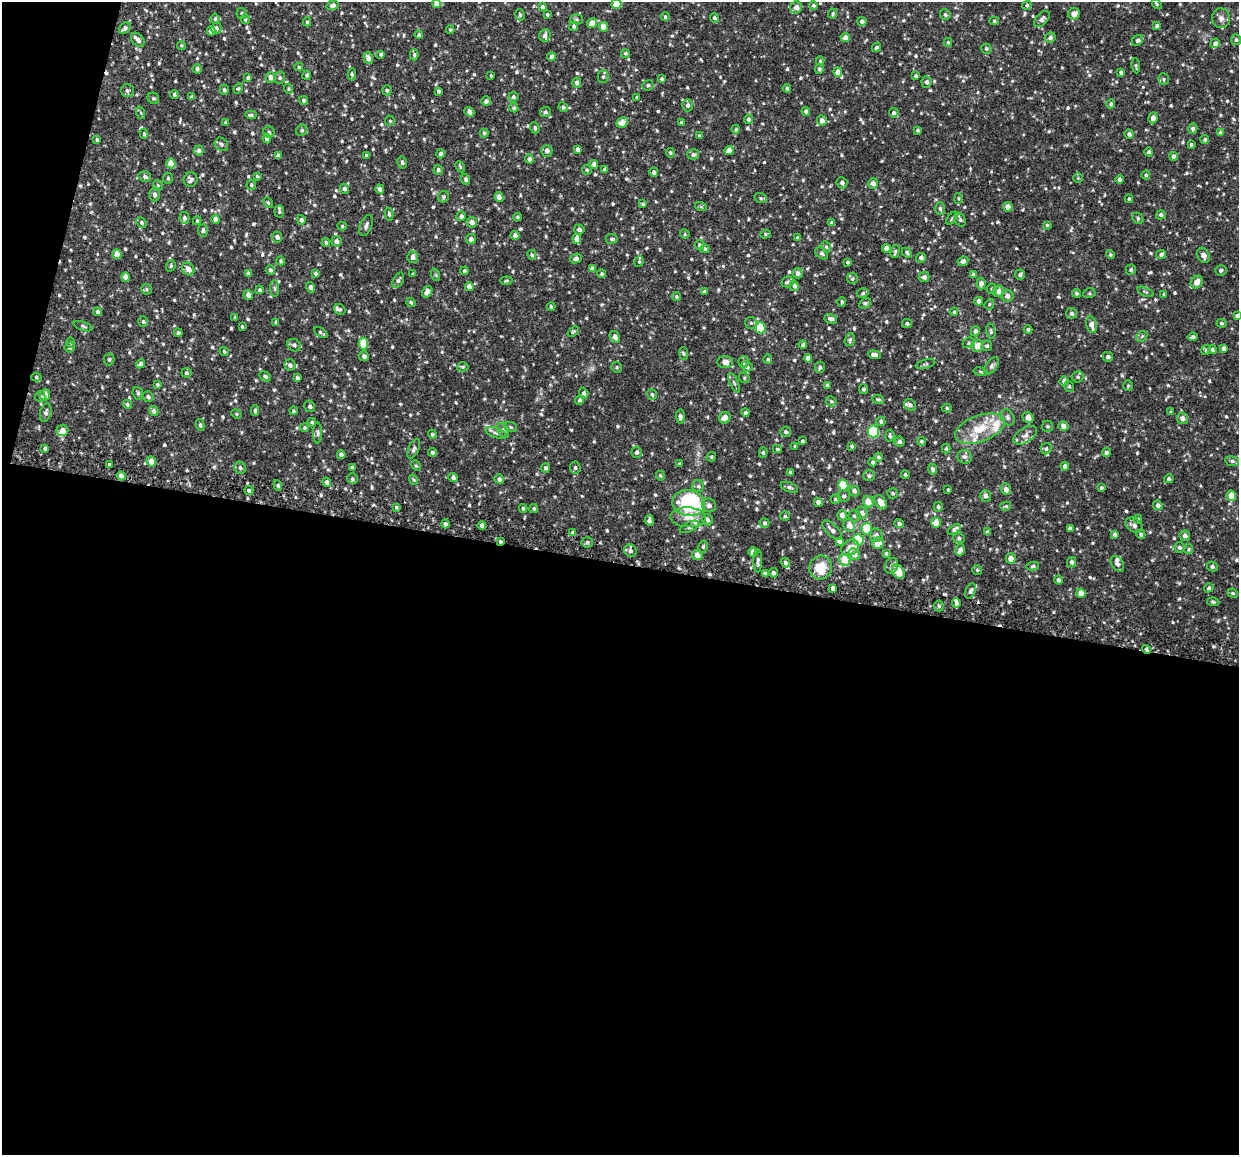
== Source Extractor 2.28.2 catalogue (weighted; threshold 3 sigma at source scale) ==
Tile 13 of 4 x 4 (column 1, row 4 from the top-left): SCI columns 7-1243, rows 146-1298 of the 4964 x 5024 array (HDU 1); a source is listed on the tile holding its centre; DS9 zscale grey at full resolution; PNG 1241 x 1157 px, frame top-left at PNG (2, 2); each listed source drawn as its Kron ellipse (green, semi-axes under 4 px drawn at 4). Shown black and unused: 53% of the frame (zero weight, under 2 of 3 exposures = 3% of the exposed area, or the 3 px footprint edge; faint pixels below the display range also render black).
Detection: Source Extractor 2.28.2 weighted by HDU 2 'WHT'; one run over the whole footprint, this tile lists its part. Background 0.0376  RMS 0.0082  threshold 0.0368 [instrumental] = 3 sigma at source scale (4.5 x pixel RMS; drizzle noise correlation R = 1.50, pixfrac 1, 0.05/0.05 arcsec/px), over >= 5 px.
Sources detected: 794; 1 cosmic-ray / hot-pixel residue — neither listed nor drawn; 19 inside a brighter listed object's ellipse — not listed separately; of the other 774, all 500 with FLUX_AUTO >= 1.02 (the completeness limit of this list) listed and drawn (274 fainter detections not listed), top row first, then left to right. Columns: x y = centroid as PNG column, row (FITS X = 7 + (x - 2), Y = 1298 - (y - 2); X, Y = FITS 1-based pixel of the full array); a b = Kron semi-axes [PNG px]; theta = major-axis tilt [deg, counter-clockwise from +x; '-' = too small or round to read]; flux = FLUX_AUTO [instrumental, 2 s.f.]
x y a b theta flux
436 4 4 4 - 7.9
616 4 5 5 - 13
1157 4 6 4 -50 1.1
333 5 6 4 18 2.5
813 5 4 4 - 1.4
1027 5 5 4 - 1.6
542 7 4 4 - 2.3
796 7 6 6 - 5.4
242 14 5 5 - 1.6
833 14 5 4 - 1.2
1074 14 6 5 - 5.6
520 15 6 4 -76 1.3
547 15 3 3 - 1
945 15 6 5 - 1.8
665 17 4 4 - 1.4
715 18 5 4 - 1.7
1221 18 10 9 - 3.8
215 19 5 4 - 1.7
245 19 5 4 - 1.4
576 19 6 5 - 1.3
1042 19 10 5 45 2.8
862 21 4 4 - 2.2
994 21 4 4 - 1.1
307 22 4 4 - 1.3
592 23 5 4 - 5.4
574 26 4 4 - 1.4
1157 26 4 4 - 1.5
604 27 4 4 - 9.5
125 28 6 4 46 2.3
216 28 6 5 - 2.2
450 30 4 3 - 1.1
211 31 4 4 - 3.9
419 35 4 4 - 2
545 35 6 5 - 2.8
845 37 5 4 - 4.4
1050 38 6 4 27 2.3
138 40 8 5 -47 3.6
1236 40 5 5 - 1.7
1137 41 6 5 - 1.7
948 42 4 4 - 1
1215 43 5 4 - 2.9
181 45 4 4 - 1.3
876 47 5 4 - 1.6
986 49 5 5 - 1.3
625 53 5 4 - 1.3
381 54 4 4 - 1.5
414 55 5 3 - 1.4
551 57 4 4 - 3.9
368 58 6 5 - 4.6
820 61 4 4 - 1.1
1136 66 7 4 -84 1.3
299 67 4 4 - 1.1
197 69 5 4 - 2.2
819 69 5 4 - 1.9
838 72 5 4 - 5.8
1121 72 4 4 - 2.1
352 74 6 4 88 1.2
307 75 4 4 - 1.5
491 75 3 2 - 1
916 76 4 4 - 1.5
271 77 5 5 - 4
603 77 6 5 - 1.5
248 78 4 4 - 1.5
280 78 6 5 - 1.5
662 79 4 3 - 1.2
1164 79 6 5 - 1.4
927 82 6 5 - 2.3
577 83 5 4 - 3.1
648 85 6 5 - 1.6
238 88 5 4 - 1
787 88 4 4 - 1.4
288 89 5 4 - 1.1
224 90 5 4 - 1.5
387 90 5 5 - 1.5
127 91 6 6 - 2
439 91 4 4 - 1.5
174 95 4 4 - 1.5
192 97 4 3 - 1.7
513 97 5 5 - 1.8
637 97 4 4 - 1.3
153 98 6 5 - 1.6
304 100 4 4 - 1.7
486 101 4 4 - 2.2
1111 104 5 4 - 1.7
688 105 6 5 - 2.5
563 107 5 4 - 1.4
514 108 5 4 - 1.5
806 111 4 4 - 2.5
469 112 5 4 - 2.6
546 112 5 5 - 1.8
141 113 6 4 -72 1
894 113 5 4 - 2.2
251 115 5 3 - 1.3
1153 118 5 4 - 5.1
749 119 5 4 - 1.8
390 121 5 5 - 1.1
822 121 5 5 - 4
226 122 4 4 - 1.4
622 122 6 5 - 7.6
681 123 3 3 - 1.6
535 128 6 4 -69 1.6
736 129 4 4 - 1.1
1193 129 5 4 - 2
302 130 6 5 - 1.4
917 130 3 3 - 1.2
269 132 5 5 - 1.3
484 133 4 4 - 1.3
1220 133 4 4 - 1.7
144 134 5 4 - 1.3
1129 134 5 4 - 2.2
699 136 4 4 - 1.2
267 138 5 4 - 3.2
97 140 4 4 - 1.5
1205 140 4 4 - 1.4
221 144 7 6 - 2.1
1191 145 3 3 - 1.6
577 149 4 4 - 2.8
199 150 5 5 - 2.2
729 150 4 4 - 6.1
547 151 6 5 - 3.4
1149 152 4 4 - 1.8
670 153 4 4 - 1.3
440 154 4 4 - 2
693 154 6 5 - 1.9
366 155 4 3 - 1.1
278 156 4 3 - 2.2
1174 156 4 4 - 2.5
529 159 4 4 - 2.4
402 162 6 4 -78 1.6
171 163 5 4 - 9.8
594 164 4 4 - 4
460 167 6 4 -63 1.1
438 170 5 4 - 2.1
587 170 5 4 - 1.3
605 170 4 4 - 2.7
654 172 4 4 - 2.4
1146 175 4 4 - 1.4
257 176 4 3 - 1
145 177 6 5 - 2.4
168 178 5 4 - 1.2
1078 178 5 5 - 1
191 179 7 7 - 2.6
466 179 5 4 - 1.8
1119 179 4 4 - 2.2
842 183 6 5 - 2.2
873 183 5 5 - 3.5
158 185 5 4 - 1.2
251 185 5 5 - 1.5
344 189 5 4 - 2.2
380 189 4 4 - 2.7
155 194 7 5 -88 2.4
443 197 6 5 - 1.6
499 197 5 4 - 5.4
761 198 6 5 - 1.5
958 198 5 4 - 1.1
1129 199 4 3 - 1.1
268 203 6 4 -62 1.1
643 204 4 3 - 1.3
701 207 6 4 -18 1.1
1008 207 5 4 - 5
940 209 6 5 - 1.7
279 212 6 5 - 1.5
389 214 6 4 -77 1.3
1161 215 5 4 - 2
461 216 5 4 - 2.5
517 217 4 3 - 1
184 218 6 5 - 2
952 218 7 3 54 1.1
1138 218 6 5 - 1.3
215 219 4 4 - 3.6
960 219 7 5 -65 2
301 220 5 4 - 1.9
197 221 4 3 - 1.2
472 222 5 5 - 4
141 223 5 4 - 1.6
832 223 4 4 - 2.4
366 225 11 6 70 2.8
1047 225 4 3 - 1.2
342 226 4 4 - 1.1
579 229 5 5 - 3
203 231 6 5 - 1.9
685 234 5 4 - 1
765 234 5 4 - 1
515 235 4 4 - 3
277 237 5 5 - 2.9
798 238 4 3 - 1.5
471 239 5 5 - 2.8
577 239 5 4 - 7.5
612 239 6 5 - 1.6
336 241 5 5 - 3
326 243 4 4 - 1.4
699 245 5 4 - 1.7
826 247 6 4 -66 1.3
886 248 4 4 - 4.2
705 249 4 4 - 1.6
895 252 7 4 77 1.4
822 253 7 5 -41 1.9
907 253 5 4 - 1.7
117 254 5 4 - 9.5
1110 254 4 4 - 1.3
1161 254 5 4 - 1.8
532 255 5 4 - 1.3
1203 255 8 5 -67 3.7
413 257 6 5 - 3.6
576 258 6 4 22 2.1
921 258 5 5 - 2.4
281 261 4 3 - 1.3
639 261 5 4 - 1.1
963 261 5 4 - 2.7
847 262 4 4 - 1.4
171 266 6 4 71 1.1
592 268 4 4 - 2.8
188 269 7 5 -50 6.6
270 270 5 4 - 1.7
1131 270 5 5 - 1.5
1221 270 5 5 - 1.9
464 271 4 4 - 1.5
315 273 4 4 - 1.5
798 273 5 5 - 2.5
248 274 4 3 - 2.1
413 274 3 3 - 1.1
602 274 4 4 - 1.5
973 274 4 3 - 2.1
436 275 6 4 -71 1.1
1020 275 5 5 - 1.9
125 277 5 4 - 5.4
924 277 5 5 - 2.4
852 279 5 5 - 1.4
398 280 8 5 65 2
506 281 6 4 6 1
788 282 6 5 - 1.6
1197 282 7 5 52 6.7
981 284 6 4 86 4.5
794 286 5 4 - 2.5
311 287 5 4 - 2.2
469 287 4 4 - 5.4
146 289 5 5 - 1.2
275 289 8 4 -88 1.3
992 289 5 5 - 1.2
260 290 4 4 - 1.7
999 291 6 5 - 6.3
427 292 6 4 56 3.2
704 292 3 3 - 1.4
1145 292 9 3 -23 1.1
863 293 6 4 16 1.4
1076 293 4 4 - 1.4
1089 293 6 5 - 1.2
1164 294 4 4 - 1.1
248 295 5 4 - 3.3
1007 296 6 6 - 3.8
676 297 4 4 - 1.2
979 301 4 4 - 3.4
411 302 5 3 - 1
842 302 5 3 - 1.4
865 303 6 5 - 1.6
989 304 6 4 69 1.3
551 307 4 3 - 1.3
340 309 6 5 - 1.3
98 312 4 4 - 1.8
954 312 4 4 - 1.2
1071 313 5 5 - 2.1
1237 316 4 4 - 2.3
235 318 3 3 - 1.3
831 319 6 4 -14 2.7
143 322 5 4 - 1.4
276 322 4 3 - 1.7
751 323 6 6 - 1.4
907 323 5 4 - 1.9
1222 323 5 4 - 1.1
1091 325 8 5 -76 5.3
83 326 10 4 -19 1.5
242 326 3 3 - 1
761 328 5 5 - 27
1028 329 4 4 - 1.6
975 331 5 4 - 2.2
991 331 8 4 -79 1.4
573 332 6 4 40 1
178 333 4 4 - 1.6
321 333 7 3 -33 1.3
1142 336 6 4 44 1.2
615 337 6 4 -61 3
1193 337 5 4 - 2
850 340 6 5 - 1.7
71 342 5 4 - 1.1
969 343 6 5 - 1.4
363 344 6 5 - 18
294 345 7 5 -34 2.1
803 345 4 4 - 1.5
977 346 6 6 - 7.6
987 346 5 5 - 1.6
70 347 5 5 - 1.4
1224 348 4 4 - 2.7
1206 350 5 4 - 1.2
1212 350 4 4 - 1.5
224 351 5 3 - 1.1
684 354 6 4 -82 1.1
874 355 6 4 -7 3.5
364 356 5 5 - 2.2
1108 357 5 5 - 2.5
808 358 4 4 - 4.3
109 359 6 5 - 1.6
768 359 5 4 - 1.5
725 362 8 6 -3 4.7
744 362 5 5 - 1.3
140 364 5 4 - 2
926 364 10 4 16 1.4
290 365 5 5 - 2.4
747 366 6 5 - 2.4
992 366 9 5 54 2.2
463 367 6 4 -1 1.2
617 367 5 5 - 1.3
820 367 5 5 - 2
980 372 7 3 -9 1.1
186 373 5 4 - 1.7
265 376 6 4 -33 1.8
36 377 5 4 - 1.3
1078 377 5 5 - 1.4
297 378 4 3 - 1.9
744 378 5 5 - 1.2
1064 381 4 4 - 2.9
734 383 10 3 -65 1.6
157 385 4 4 - 1
827 385 4 4 - 1.3
1069 386 5 4 - 1.3
1128 386 5 4 - 1.1
864 389 5 4 - 1.8
138 393 6 5 - 1.5
584 393 5 4 - 1.9
652 394 5 5 - 1.6
45 395 5 5 - 4.2
40 396 5 5 - 1.5
148 397 6 5 - 1.6
878 399 6 4 -17 1.2
580 400 5 4 - 1.8
831 401 5 5 - 1.1
127 404 5 4 - 1.3
910 405 6 5 - 2
310 406 6 5 - 2
947 408 5 4 - 1.1
154 411 5 4 - 2.5
255 411 5 3 - 1.6
294 411 4 4 - 1.2
746 412 4 4 - 1.3
1171 412 4 4 - 1.4
46 413 9 5 76 2.6
236 414 5 4 - 1
680 417 7 4 -87 2.6
1008 417 8 6 -59 2.3
1028 417 6 5 - 5.2
725 418 6 5 - 5
1182 418 6 5 - 4.8
881 421 5 4 - 1.4
312 422 4 3 - 1.3
200 425 6 4 -81 1.5
1048 426 5 5 - 1.7
1063 426 5 5 - 3.3
511 427 6 5 - 1.3
304 428 4 4 - 1
980 429 26 13 20 20
62 430 6 5 - 5.9
503 430 8 5 -63 2.4
873 431 6 5 - 53
786 432 5 5 - 1.8
318 433 10 4 -90 1.7
496 433 11 4 -20 2.5
432 434 4 4 - 1.3
1025 435 13 7 33 3.9
890 436 6 4 -86 1.3
802 441 3 3 - 1.1
921 441 4 4 - 1.3
900 442 5 5 - 2
795 446 4 3 - 1.4
852 446 3 3 - 1.3
45 448 4 4 - 1.8
946 448 5 4 - 1.2
414 449 10 5 65 2.1
777 449 4 3 - 1.1
1046 449 6 5 - 1.4
432 452 4 4 - 1.7
637 452 6 5 - 2.3
1106 452 4 4 - 1.7
763 453 5 4 - 1.1
341 455 4 4 - 2
711 457 5 4 - 1.1
878 457 4 4 - 1.5
965 457 7 6 - 2.5
151 461 5 4 - 6.7
1232 461 7 5 -10 1.7
873 462 4 4 - 1.7
109 464 3 3 - 1.6
679 464 3 3 - 1
416 466 6 4 -61 1
1065 466 4 4 - 2.5
240 468 6 5 - 1.9
352 468 4 3 - 1.3
545 468 5 4 - 2
575 468 6 5 - 1.6
933 469 5 4 - 2.2
790 472 3 3 - 1.1
905 475 4 4 - 1.5
121 476 4 4 - 3.6
660 476 5 4 - 1.1
869 476 6 5 - 1.8
453 477 5 4 - 2.3
352 479 5 5 - 1.3
499 479 5 4 - 2.4
1169 479 5 4 - 1.9
413 480 5 4 - 1.1
327 482 5 4 - 2.4
278 485 5 4 - 1.3
843 485 5 5 - 36
698 486 6 5 - 1.7
789 487 9 5 -20 2
1101 488 3 3 - 1.3
1006 489 6 5 - 3.1
249 490 5 4 - 2
948 490 3 3 - 1.1
854 491 5 5 - 2.6
893 493 5 5 - 1.4
844 496 6 6 - 2
985 496 6 5 - 2.7
1231 496 5 4 - 13
836 499 5 4 - 1.4
818 502 4 4 - 3.2
868 502 6 5 - 11
881 502 8 5 -54 7.3
689 503 16 13 -10 78
709 505 7 6 - 3
1158 505 5 4 - 2.4
1006 506 5 4 - 1.2
396 507 3 3 - 1.3
938 507 5 4 - 1.4
523 508 4 3 - 1.2
534 508 4 4 - 1.3
862 513 6 5 - 3.7
842 515 5 5 - 4
785 516 4 4 - 1.2
854 516 6 6 - 1.9
688 517 18 10 -2 9.4
1138 519 4 3 - 1.2
649 520 5 4 - 2.5
708 520 5 5 - 1.6
765 523 5 5 - 1.6
936 523 5 5 - 9.4
445 524 4 4 - 2.2
899 524 5 4 - 2.1
849 525 6 5 - 6.5
1134 525 9 6 -32 3.7
482 526 4 3 - 3
689 527 10 4 27 1.8
1070 528 3 3 - 2.2
867 529 6 5 - 25
954 529 7 4 35 2.5
832 530 13 5 -44 3.7
573 532 4 3 - 1.3
987 532 4 4 - 1.7
1115 534 4 4 - 1.8
1141 534 5 4 - 1.6
876 535 7 6 - 3.4
1185 536 5 5 - 2.9
959 538 6 5 - 1.6
858 540 5 5 - 37
500 541 3 3 - 1.2
839 541 4 4 - 2.5
587 542 5 5 - 1.7
878 543 6 5 - 9.2
703 547 6 4 75 1.3
850 548 9 7 38 6
1179 548 5 5 - 1.8
1189 549 5 4 - 1.1
960 550 6 5 - 3.4
630 551 6 6 - 2.9
753 552 5 4 - 6.7
886 553 4 4 - 1.3
854 554 6 5 - 4.4
697 555 5 5 - 4.2
1011 558 5 5 - 5.2
845 560 6 5 - 12
758 561 11 4 90 2
1072 562 5 4 - 2.1
785 563 5 4 - 1.8
1117 564 9 5 -57 2.9
891 566 8 6 68 2.3
1033 566 6 4 10 1.2
821 567 12 11 - 18
1212 567 5 5 - 2.1
977 570 5 5 - 1
898 572 7 6 - 13
773 573 5 4 - 1.8
765 574 4 3 - 2.6
1058 580 4 4 - 1.9
833 588 4 4 - 2.7
1209 588 5 4 - 1.2
970 591 8 5 66 2.1
1081 593 4 4 - 8.3
1233 593 5 4 - 1.4
1213 602 6 4 -9 1.3
956 603 5 4 - 2.2
939 606 5 5 - 1.2
1147 649 5 3 - 1.6
Overlapping masked pixels (flux is a lower limit): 2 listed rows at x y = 500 541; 1147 649
Isophote crosses this tile's border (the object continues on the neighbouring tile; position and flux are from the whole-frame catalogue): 3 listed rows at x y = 436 4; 616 4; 1237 316